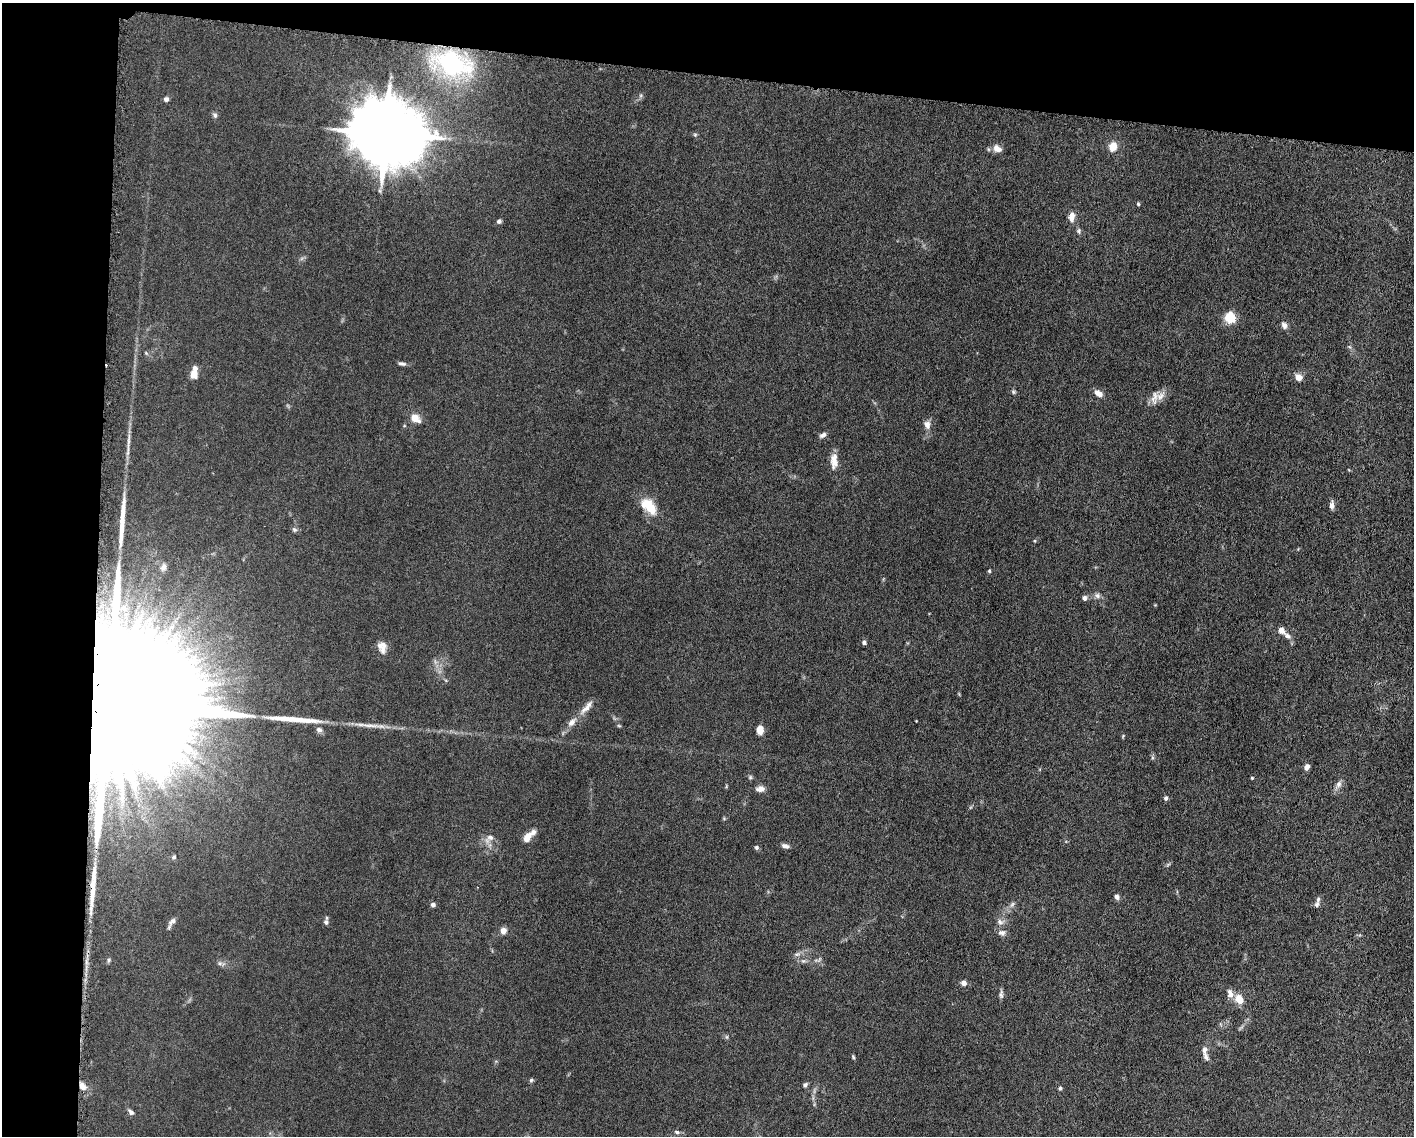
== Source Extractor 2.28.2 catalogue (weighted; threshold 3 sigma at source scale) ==
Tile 1 of 3 x 4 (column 1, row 1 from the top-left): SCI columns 223-1634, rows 3410-4543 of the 4582 x 4551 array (HDU 1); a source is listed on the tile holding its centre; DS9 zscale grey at full resolution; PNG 1416 x 1138 px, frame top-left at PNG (2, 3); no overlay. Shown black and unused: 13% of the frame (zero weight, under 5 of 10 exposures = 2% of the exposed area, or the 3 px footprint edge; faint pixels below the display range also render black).
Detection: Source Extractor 2.28.2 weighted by HDU 2 'WHT'; one run over the whole footprint, this tile lists its part. Background 0.0225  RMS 0.0022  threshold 0.00881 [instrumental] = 3 sigma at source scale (4.09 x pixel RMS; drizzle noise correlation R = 1.36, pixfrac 0.8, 0.05/0.05 arcsec/px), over >= 5 px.
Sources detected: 90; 1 inside a brighter object's white glare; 1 cosmic-ray / hot-pixel residue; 4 long thin detections or spike segments (spike, bleed or trail) — not listed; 5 inside a brighter listed object's ellipse — not listed separately; the other 79 listed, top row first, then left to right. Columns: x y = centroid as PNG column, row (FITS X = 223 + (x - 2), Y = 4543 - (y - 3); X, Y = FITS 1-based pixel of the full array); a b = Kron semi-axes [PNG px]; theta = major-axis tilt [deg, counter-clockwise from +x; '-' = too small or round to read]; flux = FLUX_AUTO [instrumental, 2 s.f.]
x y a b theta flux
452 63 42 23 -14 27
166 99 6 5 - 0.59
215 115 7 6 - 0.49
386 134 20 16 -17 2400
695 135 5 5 - 0.29
1113 146 13 10 76 1.9
997 148 11 8 -34 1.3
1138 204 5 4 - 0.26
1072 216 10 6 86 1.6
499 221 6 5 - 0.44
1079 231 7 6 - 0.41
1230 318 5 5 - 21
1284 325 8 6 -67 0.88
146 353 6 4 -47 0.26
402 363 10 5 -12 0.54
193 375 11 9 -51 1.2
1299 377 9 8 - 1.2
1013 392 6 5 - 0.33
1099 393 11 6 -36 1.3
1160 396 15 9 52 1.6
415 418 10 7 -29 2.3
927 425 12 9 -79 1.1
823 435 10 6 29 0.67
128 441 29 4 85 1.6
834 461 20 8 90 2
1332 505 10 5 88 0.86
649 506 22 12 -46 5
294 530 7 6 - 0.45
163 567 9 6 73 0.75
989 571 4 3 - 0.28
1098 596 9 7 -46 0.7
1084 598 7 6 - 0.56
1281 630 6 6 - 1.4
1287 636 12 7 -37 0.95
864 642 5 5 - 0.46
382 647 16 11 -76 1.7
119 706 66 30 -8 32000
586 707 24 6 48 1.6
619 726 6 3 -19 0.22
319 730 8 7 - 0.66
760 730 8 6 -87 2
1123 736 6 3 47 0.2
1307 767 6 5 - 0.99
750 777 6 5 - 0.32
1252 778 3 3 - 0.21
1338 785 13 7 57 0.96
760 789 11 7 7 1.1
1166 798 6 5 - 0.45
490 837 11 9 18 1.2
527 837 11 6 53 2.5
785 846 9 5 -12 0.74
756 847 6 5 - 0.39
174 857 5 4 - 0.33
1117 897 6 6 - 0.65
1012 904 9 4 54 0.54
1317 904 8 6 63 0.65
433 905 6 5 - 0.56
172 921 13 7 41 0.83
326 922 8 6 86 0.58
1000 922 10 7 -32 0.81
503 931 6 6 - 1.4
1002 933 10 8 -8 0.84
797 954 9 4 22 0.57
109 960 7 5 62 0.32
803 961 8 5 -6 0.51
220 963 7 6 - 0.46
964 983 6 5 - 0.97
1001 994 12 5 -89 0.57
1230 994 12 7 -80 1.1
1239 999 10 8 -52 2.9
727 1037 6 4 -71 0.28
1206 1056 13 6 -68 0.81
853 1057 6 4 -69 0.26
531 1080 6 5 - 0.3
805 1085 6 5 - 0.44
82 1086 11 7 -55 1.4
1060 1088 5 5 - 0.28
131 1112 9 5 -48 0.63
677 1132 8 5 -11 0.47
Overlapping masked pixels (flux is a lower limit): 2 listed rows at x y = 119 706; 82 1086